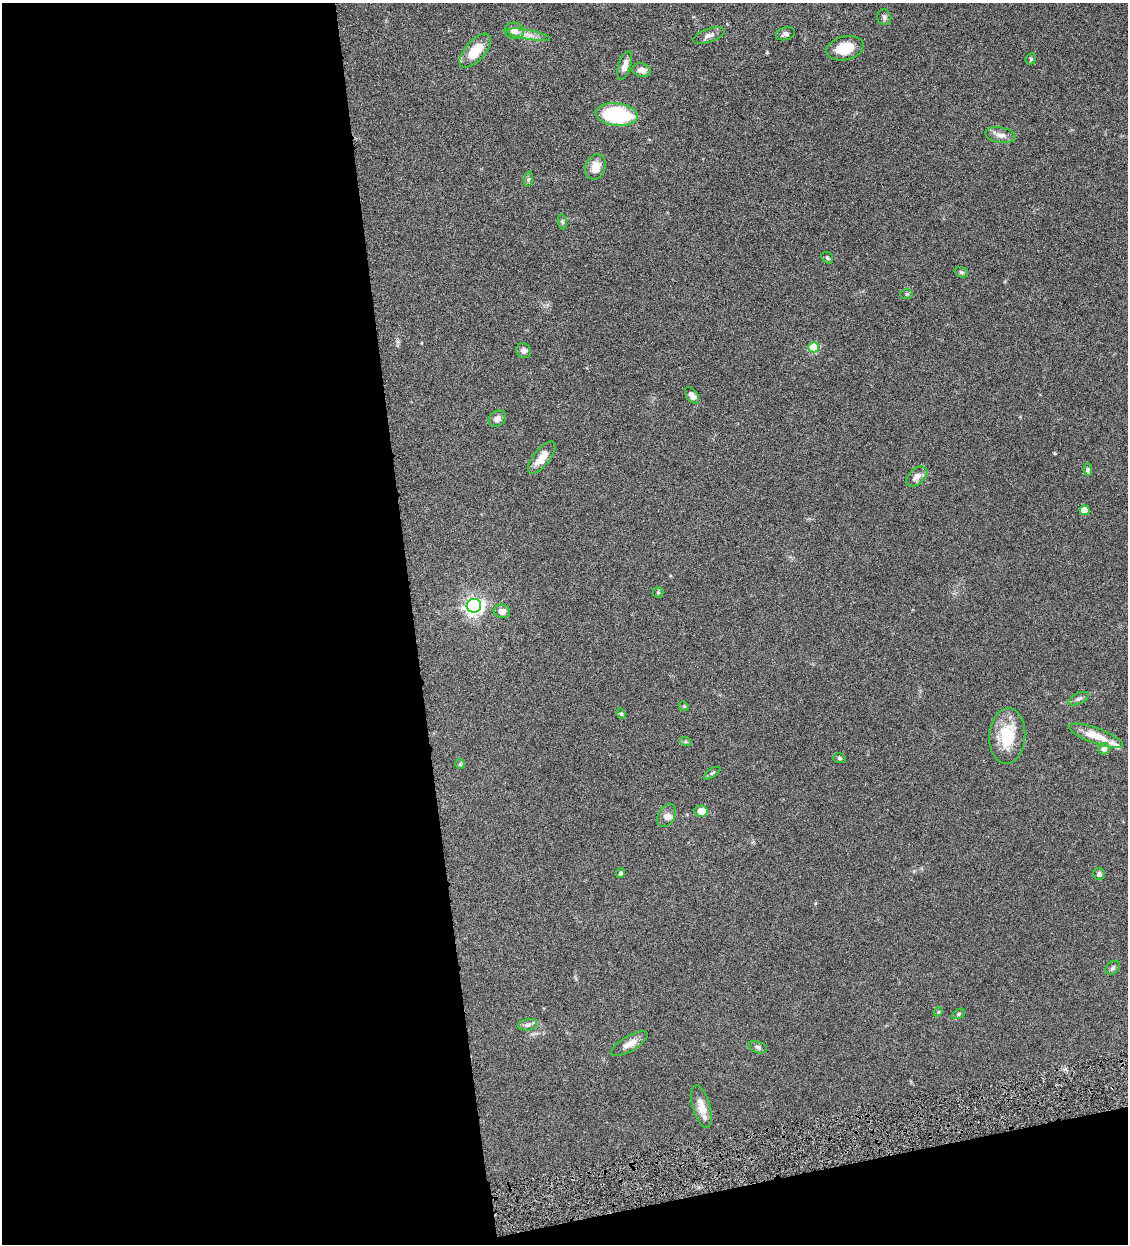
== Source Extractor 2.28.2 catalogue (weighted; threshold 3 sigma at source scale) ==
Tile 13 of 4 x 4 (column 1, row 4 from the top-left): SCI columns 262-1387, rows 3-1244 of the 4909 x 4973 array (HDU 1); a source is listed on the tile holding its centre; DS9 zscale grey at full resolution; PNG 1130 x 1246 px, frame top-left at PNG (2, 3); each listed source drawn as its Kron ellipse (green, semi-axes under 4 px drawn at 4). Shown black and unused: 40% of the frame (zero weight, under 4 of 8 exposures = <1% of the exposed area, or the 3 px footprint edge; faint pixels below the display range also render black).
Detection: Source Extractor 2.28.2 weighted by HDU 2 'WHT'; one run over the whole footprint, this tile lists its part. Background 0.0434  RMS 0.0037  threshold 0.0151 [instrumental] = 3 sigma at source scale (4.09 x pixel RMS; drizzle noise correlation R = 1.36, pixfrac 0.8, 0.05/0.05 arcsec/px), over >= 5 px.
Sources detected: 53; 3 inside a brighter listed object's ellipse — not listed separately; the other 50 listed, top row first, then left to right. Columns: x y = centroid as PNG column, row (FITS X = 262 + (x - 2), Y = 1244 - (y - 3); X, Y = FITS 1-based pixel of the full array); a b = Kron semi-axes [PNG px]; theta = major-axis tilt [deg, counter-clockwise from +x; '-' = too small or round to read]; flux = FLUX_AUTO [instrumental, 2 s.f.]
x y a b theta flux
884 17 8 7 - 0.84
514 31 10 8 -8 2.4
785 34 10 6 15 1.1
528 35 22 4 -11 2.3
709 35 16 6 19 1.8
845 48 19 11 13 8.1
475 51 21 10 49 8.4
1031 59 6 5 - 0.46
625 66 15 6 73 2.3
642 70 9 6 -12 2
617 114 21 11 -7 28
1000 135 15 7 -9 2.3
595 167 13 10 70 4
528 179 8 4 81 0.58
562 222 8 4 -81 0.51
827 258 6 5 - 0.61
961 272 7 5 -15 0.62
907 294 6 5 - 0.5
814 347 5 5 - 15
523 351 8 7 - 1.2
692 395 9 5 -55 1.4
497 419 9 7 35 1.6
542 458 19 8 51 4.9
1088 470 6 4 -81 0.52
917 477 12 7 41 2
1085 510 5 5 - 4.2
658 592 5 5 - 0.46
474 606 7 7 - 150
502 611 8 6 -9 2.2
1079 699 11 5 24 0.96
684 706 5 4 - 0.37
621 714 5 4 - 0.41
1007 736 28 18 86 13
1096 736 29 7 -20 6.5
686 742 6 4 -19 0.48
1104 749 5 5 - 2.1
839 758 6 5 - 0.57
460 764 5 5 - 0.43
712 773 9 3 33 0.58
701 811 6 5 - 3.5
666 815 12 8 61 1.7
620 873 5 4 - 0.83
1099 874 6 6 - 0.8
1113 968 8 6 44 0.77
938 1012 5 4 - 0.35
959 1014 7 4 28 0.62
528 1025 9 5 10 1.1
629 1044 21 7 30 2.8
758 1047 9 5 -18 0.93
701 1107 22 8 -73 4.3